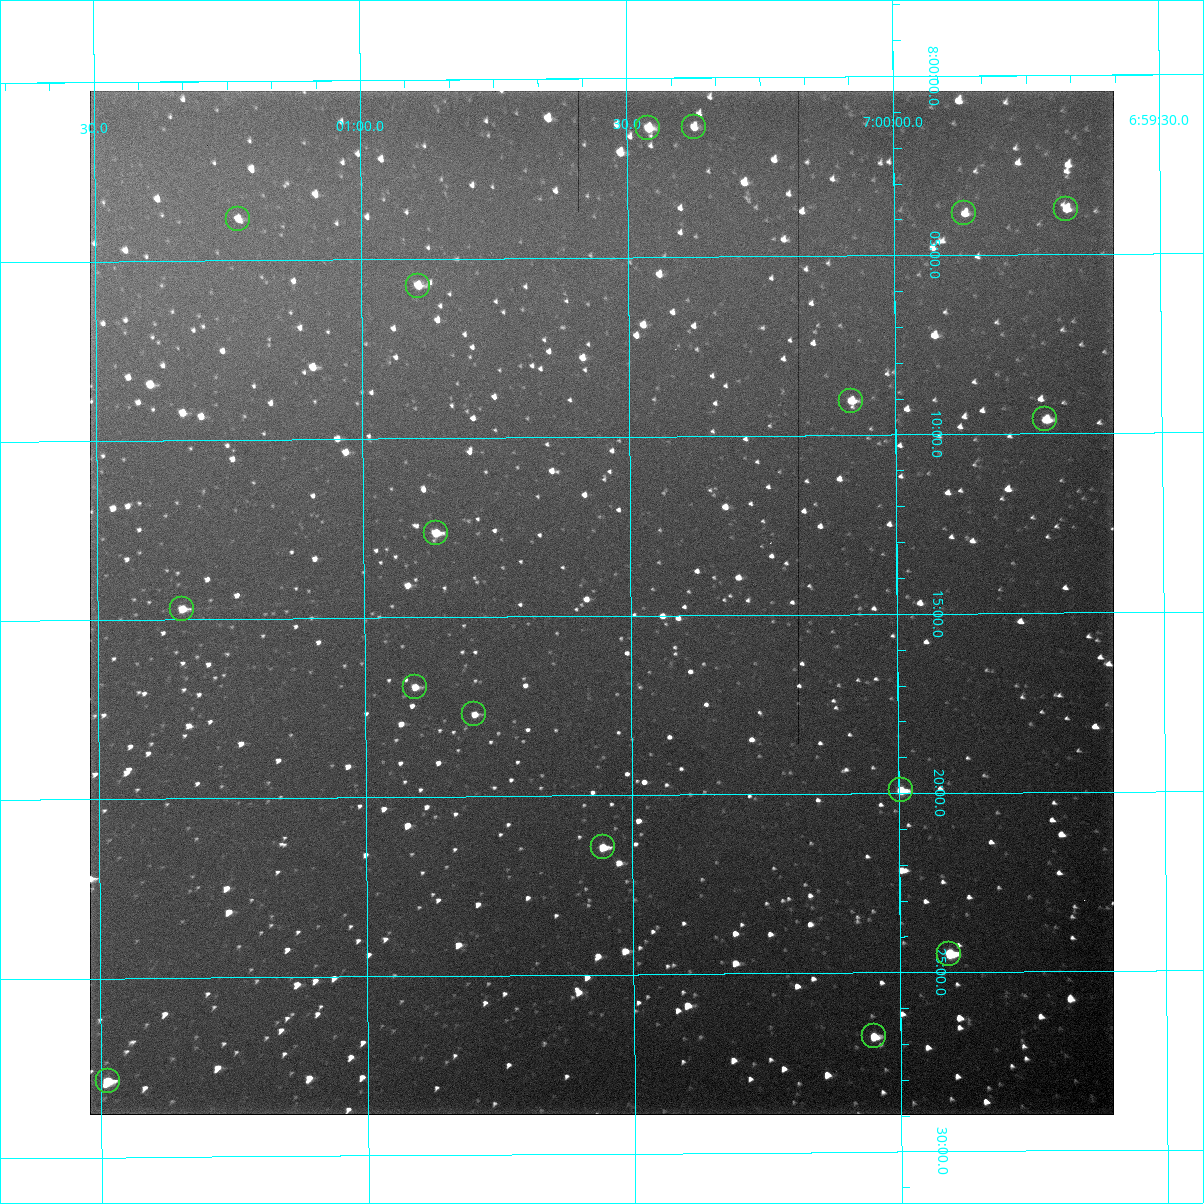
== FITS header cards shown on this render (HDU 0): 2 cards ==
NAXIS1  =                 1024 /fastest changing axis
NAXIS2  =                 1024 /next to fastest changing axis

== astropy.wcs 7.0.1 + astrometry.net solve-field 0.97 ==
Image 1024 x 1024 px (HDU 0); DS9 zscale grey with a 90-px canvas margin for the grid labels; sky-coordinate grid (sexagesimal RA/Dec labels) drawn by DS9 from the SOLVED WCS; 17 Tycho-2 reference stars matched to detected sources circled (green)
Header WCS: RA---TAN-SIP/DEC--TAN-SIP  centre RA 07:00:33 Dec +08:15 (105.14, +8.24 deg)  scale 1.67 arcsec/px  FOV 28.5' x 28.6'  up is -180 deg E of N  parity flipped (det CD > 0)
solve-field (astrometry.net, Tycho-2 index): VERIFIED the header's WCS against the Tycho-2 star catalogue (17 matches, 0 conflicts) and refined it, rather than solving blind
Solved WCS: RA---TAN-SIP/DEC--TAN-SIP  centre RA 07:00:33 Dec +08:15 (105.14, +8.24 deg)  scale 1.67 arcsec/px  FOV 28.5' x 28.6'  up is -180 deg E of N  parity flipped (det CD > 0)
The solver's refit moves the header's centre by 0.041 arcsec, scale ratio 0.9999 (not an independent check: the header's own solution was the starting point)
Tycho-2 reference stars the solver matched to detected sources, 17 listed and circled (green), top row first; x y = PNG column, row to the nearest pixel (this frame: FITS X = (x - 90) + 1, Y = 1024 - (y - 91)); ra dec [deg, ICRS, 3 dp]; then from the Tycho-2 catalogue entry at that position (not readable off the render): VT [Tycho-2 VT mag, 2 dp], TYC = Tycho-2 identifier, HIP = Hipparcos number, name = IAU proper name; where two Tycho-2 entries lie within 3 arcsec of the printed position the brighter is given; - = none
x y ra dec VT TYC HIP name
694 127 105.093 +8.023 11.47 748-1940-1 - -
648 128 105.115 +8.023 11.13 748-1720-1 - -
1066 209 104.919 +8.062 11.47 748-2232-1 - -
964 213 104.967 +8.064 11.39 748-2783-1 - -
238 219 105.308 +8.064 11.69 748-1723-1 - -
418 286 105.224 +8.096 10.78 748-2643-1 - -
851 401 105.021 +8.151 10.49 748-2339-1 - -
1045 419 104.930 +8.160 10.93 748-2437-1 - -
436 533 105.216 +8.211 10.23 748-2767-1 - -
182 609 105.335 +8.245 10.95 749-2179-1 - -
415 687 105.227 +8.282 10.98 748-1575-1 - -
474 714 105.199 +8.295 10.96 748-1535-1 - -
901 790 104.999 +8.332 9.62 748-1385-1 - -
603 847 105.139 +8.357 10.73 748-2565-1 - -
949 954 104.977 +8.408 9.84 748-1711-1 - -
874 1036 105.012 +8.446 10.89 748-1649-1 - -
108 1081 105.372 +8.464 9.85 749-1440-1 - -